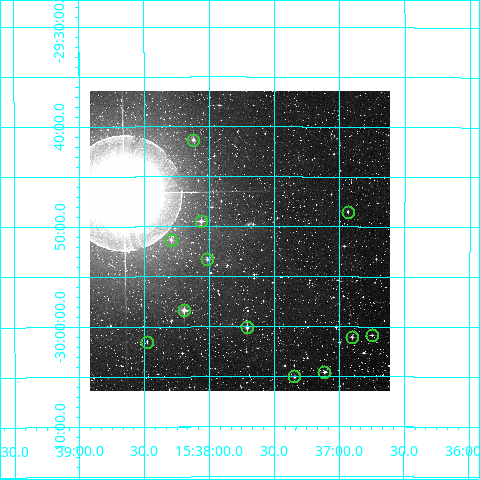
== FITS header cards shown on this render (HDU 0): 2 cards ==
NAXIS1  =                  300
NAXIS2  =                  300

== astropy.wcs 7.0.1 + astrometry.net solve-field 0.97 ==
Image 300 x 300 px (HDU 0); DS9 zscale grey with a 90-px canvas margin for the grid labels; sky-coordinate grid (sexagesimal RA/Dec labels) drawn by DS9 from the SOLVED WCS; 12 Tycho-2 reference stars matched to detected sources circled (green)
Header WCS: RA---TAN/DEC--TAN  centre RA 15:37:46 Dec -29:51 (234.44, -29.86 deg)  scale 6 arcsec/px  FOV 30.0' x 30.0'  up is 0 deg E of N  parity normal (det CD < 0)
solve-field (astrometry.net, Tycho-2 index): VERIFIED the header's WCS against the Tycho-2 star catalogue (verified at 2 index scales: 9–12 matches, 0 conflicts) and refined it, rather than solving blind
Solved WCS: RA---TAN-SIP/DEC--TAN-SIP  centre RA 15:37:46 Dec -29:51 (234.44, -29.86 deg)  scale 6 arcsec/px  FOV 30.0' x 30.0'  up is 0 deg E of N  parity normal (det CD < 0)
The solver's refit moves the header's centre by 2.4 arcsec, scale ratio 0.9998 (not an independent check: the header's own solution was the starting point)
Tycho-2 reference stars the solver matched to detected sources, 12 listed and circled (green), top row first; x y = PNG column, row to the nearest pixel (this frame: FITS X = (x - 90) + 1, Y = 300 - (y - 91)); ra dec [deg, ICRS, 3 dp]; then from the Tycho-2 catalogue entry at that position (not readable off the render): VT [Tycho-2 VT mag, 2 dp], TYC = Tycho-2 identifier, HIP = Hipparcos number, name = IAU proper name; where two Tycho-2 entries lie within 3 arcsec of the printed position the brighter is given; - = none
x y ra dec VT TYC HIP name
193 140 234.530 -29.688 10.58 6789-1195-1 - -
348 212 234.234 -29.808 11.45 6776-326-1 - -
201 221 234.516 -29.824 10.58 6789-475-1 - -
171 240 234.573 -29.855 10.73 6789-179-1 - -
207 259 234.504 -29.888 10.61 6789-1421-1 - -
184 310 234.549 -29.973 9.76 6789-1752-1 - -
247 327 234.427 -30.002 10.14 7327-89-1 - -
372 335 234.187 -30.014 11.31 7327-707-1 - -
352 337 234.225 -30.017 11.15 7327-785-1 - -
147 342 234.620 -30.025 11.78 7327-3-1 - -
324 372 234.278 -30.076 11.12 7327-2059-1 - -
294 376 234.336 -30.084 10.47 7327-769-1 - -